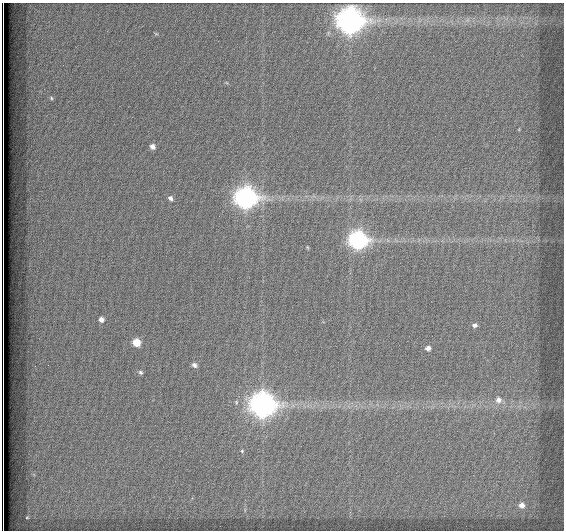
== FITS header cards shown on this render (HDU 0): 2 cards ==
NAXIS1  =                  562          / # of pixels in <axis direction>
NAXIS2  =                  528          / # of pixels in <axis direction>

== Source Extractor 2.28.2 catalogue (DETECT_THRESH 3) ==
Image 562 x 528 px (HDU 0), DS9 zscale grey, 1 PNG px = 1 image px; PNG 566 x 532 px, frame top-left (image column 1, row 528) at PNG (2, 3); no overlay
Background 1800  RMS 5.3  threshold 15.8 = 3 sigma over >= 5 px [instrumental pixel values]
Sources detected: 20; all 20 listed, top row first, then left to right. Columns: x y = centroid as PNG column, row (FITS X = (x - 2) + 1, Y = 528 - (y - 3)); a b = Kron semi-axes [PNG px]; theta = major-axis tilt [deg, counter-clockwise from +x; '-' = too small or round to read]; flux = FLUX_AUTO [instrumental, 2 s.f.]
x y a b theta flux
350 21 11 10 - 330000
156 34 6 4 -19 360
51 98 6 5 - 570
153 147 6 5 - 1600
170 198 7 5 -51 1100
246 198 10 9 - 190000
358 240 9 8 - 110000
307 247 6 4 -71 330
101 320 6 6 - 1500
475 325 6 5 - 1100
136 342 6 6 - 6100
428 348 5 5 - 1500
194 365 6 5 - 1200
140 372 5 5 - 650
498 400 10 9 - 2300
263 405 10 9 - 320000
242 451 5 5 - 450
522 505 7 6 - 2100
27 517 4 3 - 270
3 528 7 2 -90 3000
At the frame edge (FLAGS 8, measured only in part): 1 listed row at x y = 3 528